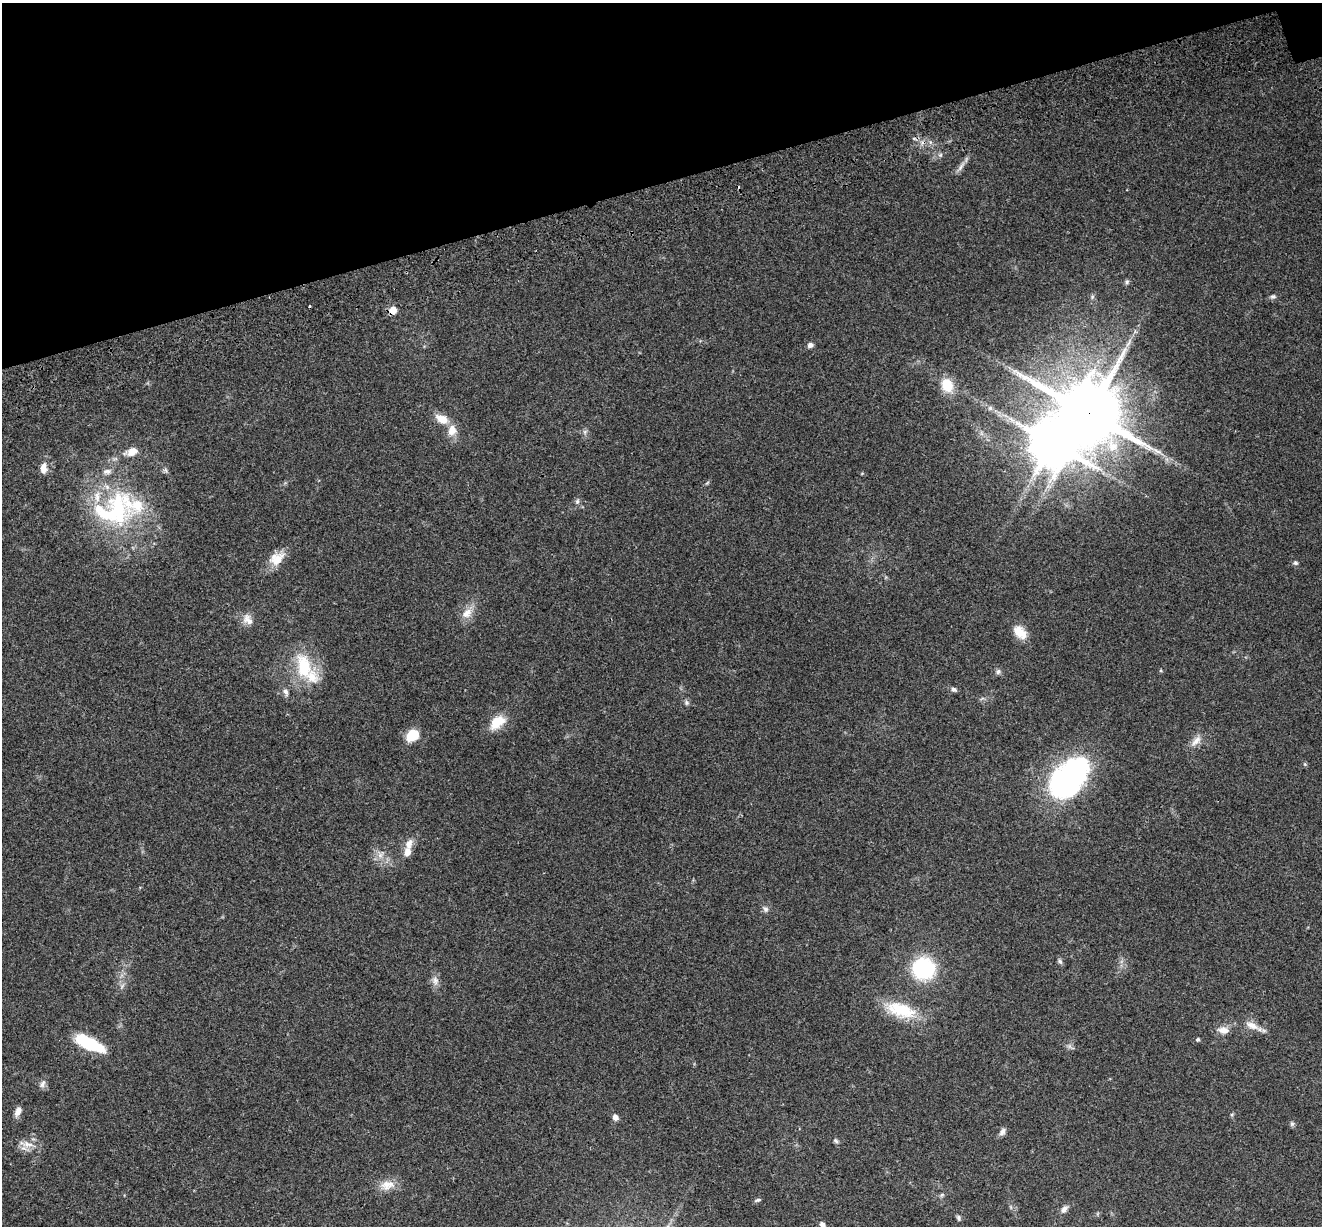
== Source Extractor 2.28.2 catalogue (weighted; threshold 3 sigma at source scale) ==
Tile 3 of 4 x 4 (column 3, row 1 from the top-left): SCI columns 2763-4082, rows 3929-5152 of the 5522 x 5357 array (HDU 1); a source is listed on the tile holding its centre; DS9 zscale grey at full resolution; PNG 1324 x 1228 px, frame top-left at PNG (2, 3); no overlay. Shown black and unused: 15% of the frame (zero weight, under 3 of 4 exposures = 9% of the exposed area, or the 3 px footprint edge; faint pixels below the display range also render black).
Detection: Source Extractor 2.28.2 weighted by HDU 2 'WHT'; one run over the whole footprint, this tile lists its part. Background 0.176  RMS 0.007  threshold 0.0315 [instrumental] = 3 sigma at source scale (4.5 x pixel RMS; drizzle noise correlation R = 1.50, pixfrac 1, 0.0396/0.0396 arcsec/px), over >= 5 px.
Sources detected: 71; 1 inside a brighter object's white glare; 1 cosmic-ray / hot-pixel residue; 1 long thin detection or spike segment (spike, bleed or trail) — not listed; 9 inside a brighter listed object's ellipse — not listed separately; the other 59 listed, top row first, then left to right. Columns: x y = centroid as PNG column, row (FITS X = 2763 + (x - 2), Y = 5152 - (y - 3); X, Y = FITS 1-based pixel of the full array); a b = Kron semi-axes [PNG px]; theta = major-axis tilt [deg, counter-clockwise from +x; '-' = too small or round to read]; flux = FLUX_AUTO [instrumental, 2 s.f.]
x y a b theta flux
940 155 6 5 - 1.4
961 166 17 5 56 3.7
1127 282 7 5 69 1.4
1273 296 8 6 18 1.9
1092 297 6 5 - 1.2
393 310 7 7 - 8.6
810 345 7 6 - 2.5
947 385 16 13 -65 15
990 408 7 5 46 1.5
1089 413 20 18 -19 6200
442 419 18 11 -27 9.9
585 432 6 6 - 1.7
1052 443 14 13 - 3100
132 451 14 8 19 9
1157 451 13 5 -19 3.4
43 468 14 8 87 5.5
166 470 7 4 -88 1.4
707 483 6 4 20 0.92
577 501 7 5 70 1.6
118 508 51 26 -75 66
277 558 21 15 35 12
1295 563 6 6 - 1.5
467 613 17 11 40 7.8
248 619 17 12 -53 6.3
1020 632 20 12 -44 11
304 666 40 22 -76 34
998 672 8 7 - 2
954 689 8 6 -24 2
286 692 11 6 -69 2.9
687 702 7 6 - 1.7
497 722 23 14 40 14
412 735 13 10 38 17
1196 741 18 8 48 5.8
1305 764 5 4 - 0.88
1069 778 50 32 50 150
409 844 14 10 63 5.7
380 854 12 7 52 4.1
765 909 9 7 -71 2.4
1060 961 8 5 -53 1.6
924 968 22 21 - 57
435 981 14 7 -82 4.2
901 1010 41 18 -17 30
1252 1025 21 9 -25 7.6
1223 1030 16 9 -7 5.9
1198 1039 5 4 - 1.1
89 1043 33 12 -23 35
43 1084 12 7 67 2.8
18 1111 13 7 67 4.1
615 1117 6 6 - 3.7
1292 1124 7 5 70 1.4
1002 1132 11 7 59 2.8
836 1141 8 5 -50 1.7
27 1144 24 8 -9 7.6
387 1185 21 13 14 9.4
942 1195 6 5 - 1.2
757 1200 9 4 13 1.4
1064 1209 10 6 54 3.4
959 1218 7 5 -61 1.5
822 1224 7 6 - 2.8
Overlapping masked pixels (flux is a lower limit): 2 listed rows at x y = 393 310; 1089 413
Isophote crosses this tile's border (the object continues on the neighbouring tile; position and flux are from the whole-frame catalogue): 1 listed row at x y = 822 1224